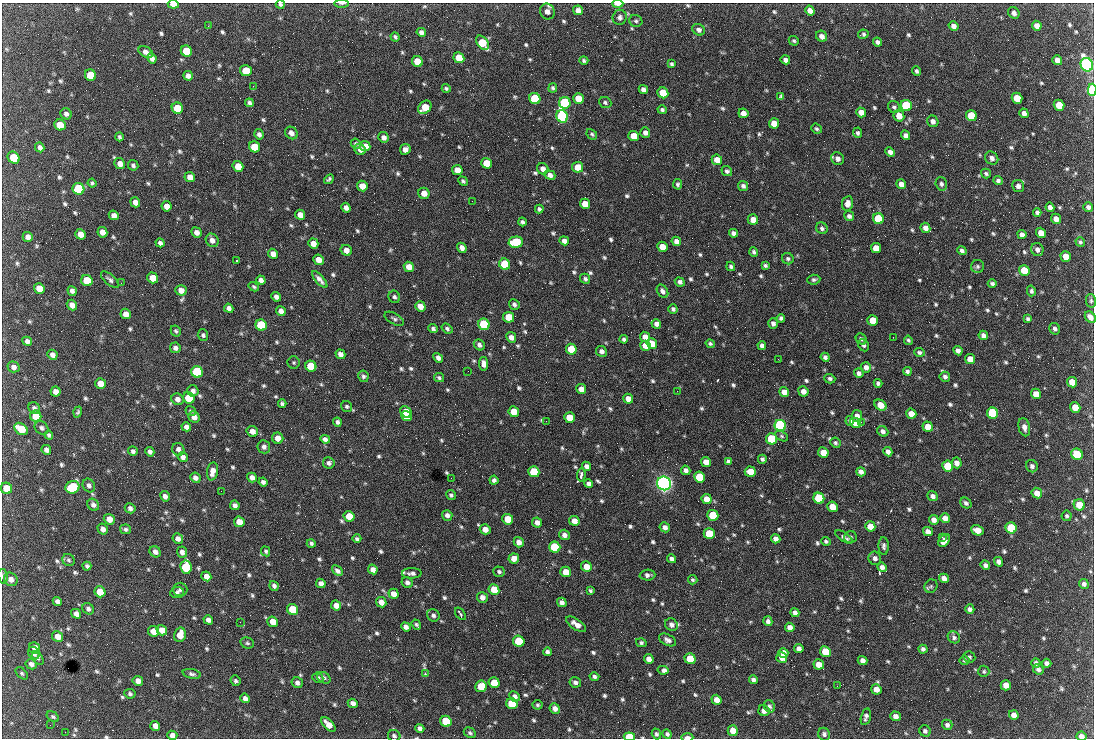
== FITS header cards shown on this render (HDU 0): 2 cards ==
NAXIS1  =                 1092 /fastest changing axis
NAXIS2  =                  736 /next to fastest changing axis

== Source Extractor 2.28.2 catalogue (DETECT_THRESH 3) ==
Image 1092 x 736 px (HDU 0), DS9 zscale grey, 1 PNG px = 1 image px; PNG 1096 x 740 px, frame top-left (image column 1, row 736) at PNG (2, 3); each listed source drawn as its Kron ellipse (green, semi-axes under 4 px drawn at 4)
Background 1540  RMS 37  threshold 110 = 3 sigma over >= 5 px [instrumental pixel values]
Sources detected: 808; of the 808, the 500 brightest by FLUX_AUTO listed and drawn (308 fainter detections omitted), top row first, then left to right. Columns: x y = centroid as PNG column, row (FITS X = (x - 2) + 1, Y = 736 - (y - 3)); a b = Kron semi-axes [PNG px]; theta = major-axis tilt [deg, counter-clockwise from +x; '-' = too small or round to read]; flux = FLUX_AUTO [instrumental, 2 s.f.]
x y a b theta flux
341 3 7 3 0 5.4e+03
173 4 5 4 - 2.7e+04
618 4 5 3 - 2.2e+04
280 5 4 3 - 5.2e+03
578 10 5 4 - 1.1e+04
547 11 8 7 - 1.4e+04
810 11 5 4 - 1.8e+04
1014 13 6 5 - 1.0e+04
620 17 7 7 - 8.2e+03
636 21 6 6 - 5.6e+03
208 26 3 2 - 5.1e+03
954 26 5 4 - 1.2e+04
1037 26 5 4 - 1.6e+04
699 30 6 5 - 9.3e+03
421 32 5 4 - 8.7e+03
863 34 5 4 - 5.3e+03
822 36 6 5 - 1.3e+04
395 37 5 3 - 5.0e+03
794 41 5 4 - 4.3e+03
877 42 4 4 - 7.1e+03
482 43 8 5 -52 8.5e+04
186 51 6 5 - 7.3e+04
146 52 8 5 -31 1.1e+04
152 58 5 4 - 1.1e+04
459 58 6 5 - 5.2e+04
785 60 5 4 - 1.2e+04
1057 60 5 4 - 1.2e+04
417 61 6 5 - 5.6e+04
584 61 4 4 - 5.3e+03
672 64 4 3 - 4.7e+03
1087 65 7 6 - 1.2e+06
246 71 6 5 - 4.8e+04
916 71 5 4 - 5.4e+03
90 75 6 5 - 7.4e+04
188 76 5 4 - 1.0e+04
253 86 2 2 - 1.9e+04
446 88 4 4 - 5.0e+03
553 88 5 4 - 4.8e+03
643 89 5 4 - 1.0e+04
1092 90 6 3 89 1.7e+05
663 93 6 5 - 6.0e+04
781 96 4 4 - 4.6e+03
1017 98 5 5 - 5.5e+04
535 99 6 5 - 1.6e+05
578 99 5 5 - 3.7e+04
605 102 6 5 - 4.9e+03
249 103 4 4 - 7.1e+03
565 103 6 5 - 2.7e+05
906 105 6 5 - 2.0e+05
1059 105 5 5 - 5.8e+04
425 107 7 5 48 5.0e+04
894 107 6 5 - 5.1e+03
177 108 6 5 - 7.3e+04
662 110 5 3 - 5.3e+03
861 112 5 4 - 2.0e+04
743 113 5 4 - 1.6e+04
1024 113 5 4 - 1.0e+04
66 114 6 5 - 7.6e+03
562 116 6 5 - 5.7e+05
899 116 6 5 - 2.6e+04
971 116 6 5 - 9.1e+04
933 121 6 5 - 1.0e+04
774 123 5 5 - 3.1e+04
60 125 6 5 - 3.7e+04
816 129 5 4 - 4.7e+03
291 133 7 6 - 1.1e+04
645 133 5 5 - 9.0e+03
857 133 5 4 - 5.2e+03
259 134 5 4 - 8.2e+03
592 134 6 4 -46 4.6e+03
906 135 5 4 - 9.9e+03
634 136 5 5 - 4.2e+04
119 137 4 3 - 4.6e+03
384 137 5 5 - 1.1e+04
356 144 5 4 - 4.8e+03
365 146 5 5 - 2.0e+04
40 147 5 4 - 8.6e+03
255 147 6 5 - 6.2e+04
360 149 6 5 - 1.4e+04
405 149 6 5 - 1.3e+04
890 152 5 4 - 9.5e+03
13 158 6 5 - 5.3e+04
992 158 7 6 - 1.1e+04
838 159 7 6 - 1.2e+04
717 160 5 5 - 3.0e+04
486 163 5 5 - 5.0e+04
120 164 5 5 - 1.5e+04
133 165 5 5 - 5.5e+03
238 166 6 5 - 4.0e+04
578 167 5 5 - 3.4e+04
543 169 6 5 - 1.3e+04
457 170 5 5 - 2.6e+04
727 171 5 5 - 6.7e+03
986 174 5 4 - 4.9e+03
550 175 5 4 - 1.2e+04
190 177 5 5 - 2.1e+04
329 179 5 3 - 5.2e+03
463 181 5 4 - 4.6e+03
998 181 5 4 - 6.3e+03
92 183 4 4 - 4.4e+03
678 184 5 4 - 4.9e+03
901 184 5 4 - 1.5e+04
941 184 7 5 -74 7.2e+03
362 186 5 5 - 2.7e+04
743 186 5 4 - 7.3e+03
1018 186 6 6 - 9.2e+03
78 189 6 5 - 2.6e+05
424 193 5 5 - 2.2e+04
472 201 2 2 - 7.8e+03
135 202 5 4 - 1.5e+04
847 203 7 5 80 1.6e+04
585 204 5 5 - 2.8e+04
166 206 5 5 - 1.7e+04
1050 207 4 4 - 9.4e+03
1088 207 5 4 - 7.9e+03
346 208 5 4 - 1.3e+04
539 209 4 4 - 5.7e+03
1037 212 4 4 - 6.3e+03
114 215 5 4 - 1.1e+04
300 215 5 4 - 2.1e+04
849 216 5 4 - 7.8e+03
878 219 5 5 - 1.5e+05
1056 219 5 5 - 1.3e+04
753 220 5 5 - 1.9e+04
522 222 4 3 - 5.8e+03
822 228 6 5 - 6.3e+03
925 228 5 5 - 1.4e+04
102 232 5 5 - 1.9e+04
197 232 5 5 - 1.1e+04
733 233 5 4 - 7.9e+03
1041 233 5 5 - 2.4e+04
80 234 5 5 - 2.0e+04
1022 235 5 4 - 1.1e+04
28 237 5 5 - 1.0e+04
212 240 7 6 - 1.3e+04
564 241 5 4 - 1.0e+04
676 241 5 4 - 1.1e+04
516 242 7 5 4 1.6e+05
1080 242 5 4 - 4.5e+03
160 243 4 4 - 7.8e+03
313 243 5 5 - 1.9e+04
662 247 5 5 - 3.2e+04
462 248 5 4 - 1.3e+04
876 248 5 5 - 3.2e+04
1037 249 7 6 - 9.0e+03
346 250 6 5 - 1.7e+04
962 251 5 4 - 6.5e+03
754 252 5 4 - 5.7e+03
273 254 5 4 - 1.7e+04
1066 256 5 5 - 2.6e+04
788 259 6 5 - 6.5e+03
318 260 5 5 - 2.3e+04
236 261 3 2 - 1.2e+05
505 264 6 5 - 1.4e+05
731 266 5 4 - 5.4e+03
765 266 4 3 - 4.8e+03
977 266 6 6 - 5.6e+03
409 267 5 5 - 2.5e+04
1024 270 5 5 - 5.6e+04
153 278 6 5 - 3.3e+04
320 279 11 4 -49 1.1e+04
585 279 5 4 - 6.4e+03
110 280 11 5 -42 7.6e+03
261 280 5 4 - 9.5e+03
814 280 6 5 - 5.5e+03
87 281 6 5 - 9.8e+04
680 282 5 4 - 7.4e+03
121 283 2 2 - 9.1e+03
992 283 4 3 - 5.7e+03
254 287 5 3 - 4.6e+03
39 288 5 5 - 3.0e+04
181 290 5 5 - 1.9e+04
72 291 5 4 - 8.8e+03
662 291 7 5 -58 8.8e+03
1031 291 5 4 - 5.5e+03
276 297 5 4 - 9.1e+03
394 297 6 5 - 6.0e+03
1091 301 7 5 -77 4.4e+03
514 304 6 5 - 6.7e+03
72 305 5 4 - 1.6e+04
420 306 5 5 - 2.1e+04
229 308 5 4 - 9.6e+03
673 309 4 4 - 6.2e+03
281 311 5 4 - 1.3e+04
126 314 5 5 - 1.7e+04
509 317 5 5 - 5.6e+04
1090 317 6 4 -48 1.5e+04
781 318 4 4 - 6.2e+03
394 319 11 5 -30 6.8e+03
1028 319 4 3 - 5.1e+03
873 320 5 5 - 4.0e+04
773 323 5 5 - 7.9e+03
484 324 6 5 - 2.5e+05
656 324 5 4 - 9.0e+03
261 325 6 5 - 2.1e+05
433 328 4 4 - 5.5e+03
447 329 6 4 -37 5.4e+03
1055 329 6 5 - 6.9e+03
176 331 6 4 -60 4.7e+03
203 335 6 5 - 5.6e+03
983 335 5 4 - 9.7e+03
511 337 5 5 - 1.2e+04
645 337 5 5 - 1.6e+04
893 337 2 2 - 1.4e+04
624 339 4 4 - 5.8e+03
861 339 6 5 - 6.3e+03
908 340 4 4 - 4.4e+03
27 341 5 4 - 8.4e+03
652 344 6 5 - 2.8e+04
710 344 5 4 - 4.7e+03
479 345 6 5 - 7.8e+03
863 345 6 5 - 6.6e+03
645 346 5 5 - 2.6e+04
762 346 4 4 - 9.1e+03
175 348 5 5 - 8.6e+03
571 349 5 5 - 8.3e+04
601 351 5 5 - 9.4e+03
958 351 5 4 - 1.1e+04
919 352 5 4 - 5.8e+03
340 354 5 4 - 1.2e+04
52 355 5 4 - 1.1e+04
825 357 4 4 - 6.9e+03
438 358 5 4 - 9.0e+03
778 359 2 2 - 8.8e+03
970 359 5 5 - 2.6e+04
294 363 6 6 - 4.5e+03
483 364 7 4 -82 1.2e+04
311 366 6 5 - 8.8e+04
13 367 6 5 - 9.9e+03
866 367 5 5 - 1.1e+04
468 371 2 2 - 5.5e+03
907 371 4 4 - 5.9e+03
197 372 6 5 - 3.0e+05
859 373 5 4 - 7.9e+03
363 376 6 5 - 5.7e+03
945 377 5 5 - 6.9e+03
439 378 5 4 - 4.6e+03
830 379 5 4 - 6.2e+03
1072 382 5 5 - 3.3e+04
878 383 4 4 - 6.0e+03
100 384 5 5 - 2.6e+04
581 389 5 5 - 1.7e+04
56 391 5 5 - 1.4e+04
193 391 6 5 - 9.2e+03
677 391 2 2 - 6.1e+03
803 391 5 5 - 1.6e+04
784 392 5 5 - 1.6e+04
1036 394 5 5 - 2.3e+04
189 398 6 5 - 1.1e+05
177 399 6 5 - 1.1e+04
628 399 5 4 - 1.9e+04
282 404 4 4 - 5.7e+03
881 405 6 5 - 3.6e+04
347 406 6 5 - 4.7e+03
1075 407 5 5 - 3.4e+04
34 408 6 5 - 6.8e+03
191 411 5 4 - 4.3e+03
78 412 5 4 - 4.5e+03
406 412 6 5 - 7.4e+04
514 412 5 5 - 3.8e+04
992 413 6 5 - 2.7e+05
911 414 5 5 - 2.4e+04
36 416 6 5 - 5.2e+04
407 416 5 4 - 7.6e+04
857 416 6 5 - 1.4e+04
194 417 6 5 - 1.5e+04
569 417 5 5 - 4.4e+04
546 421 2 2 - 6.8e+03
850 421 5 4 - 6.4e+03
337 422 4 4 - 6.9e+03
861 422 2 2 - 7.5e+03
855 423 6 5 - 2.7e+04
780 425 6 5 - 6.8e+05
186 427 5 4 - 9.6e+03
928 427 5 5 - 3.3e+04
1024 427 9 5 -77 1.3e+04
42 428 7 6 - 6.4e+03
21 429 7 5 -35 5.7e+04
252 431 6 5 - 1.7e+04
883 431 6 5 - 8.1e+03
49 435 4 4 - 4.9e+03
782 436 7 4 -28 4.4e+03
278 438 6 5 - 2.1e+04
325 439 5 4 - 8.0e+03
771 439 5 5 - 1.6e+05
835 443 5 5 - 4.7e+03
264 447 6 6 - 8.6e+03
178 449 6 6 - 1.0e+04
46 450 5 4 - 8.8e+03
133 451 5 4 - 6.2e+03
150 452 5 4 - 7.6e+03
823 452 5 5 - 3.7e+04
888 452 5 4 - 1.1e+04
1077 454 6 5 - 9.8e+04
183 457 5 5 - 8.8e+03
762 459 4 4 - 6.1e+03
728 461 4 4 - 6.6e+03
706 462 5 5 - 2.3e+04
329 463 6 5 - 8.3e+03
956 463 5 5 - 1.3e+04
587 466 5 4 - 1.1e+04
948 466 5 5 - 9.5e+04
1032 466 6 5 - 8.2e+03
686 470 5 4 - 9.4e+03
212 471 9 5 79 1.8e+04
534 472 5 5 - 1.3e+05
750 472 5 5 - 3.3e+04
861 472 5 4 - 9.8e+03
581 475 7 3 84 9.0e+03
252 477 5 4 - 1.2e+04
699 477 5 5 - 1.1e+05
195 478 5 5 - 1.0e+04
451 478 2 2 - 5.0e+03
494 480 4 4 - 7.1e+03
263 482 5 4 - 7.4e+03
664 483 7 6 - 1.6e+06
589 484 4 4 - 8.1e+03
89 485 7 6 - 7.4e+03
73 487 7 6 - 2.0e+05
6 488 6 5 - 3.4e+04
221 491 2 2 - 7.1e+03
1037 493 5 5 - 2.2e+04
451 495 5 4 - 5.6e+03
165 496 5 4 - 9.6e+03
932 496 5 4 - 8.7e+03
819 498 5 5 - 1.5e+05
707 499 5 5 - 2.8e+04
966 503 6 5 - 6.7e+03
93 505 6 5 - 8.6e+03
235 505 5 4 - 9.6e+03
1079 505 6 5 - 4.4e+04
832 507 5 5 - 3.7e+04
130 508 5 5 - 8.3e+03
447 515 5 5 - 9.9e+03
713 515 5 5 - 1.2e+05
349 516 5 5 - 4.3e+04
1067 516 5 5 - 4.8e+03
945 518 5 5 - 1.6e+04
109 519 5 5 - 2.1e+04
508 519 5 5 - 5.9e+04
934 520 5 4 - 1.3e+04
574 521 5 5 - 2.0e+04
239 522 5 5 - 2.5e+04
537 522 5 5 - 1.3e+04
870 526 5 5 - 3.1e+04
665 527 5 5 - 1.1e+04
1011 528 5 5 - 1.5e+05
103 529 6 5 - 1.1e+04
126 529 6 4 -12 5.8e+03
485 529 5 5 - 1.8e+04
977 530 6 5 - 2.4e+04
928 531 5 4 - 1.3e+04
709 534 5 5 - 9.5e+04
564 535 5 5 - 1.1e+04
844 537 10 4 -33 8.2e+03
850 537 6 6 - 6.4e+03
942 537 3 2 - 4.8e+03
178 539 5 5 - 1.0e+04
357 539 4 3 - 5.0e+03
776 539 5 4 - 1.1e+04
826 541 5 4 - 4.6e+03
944 541 7 5 48 1.7e+04
519 542 5 4 - 1.3e+04
311 543 4 4 - 5.1e+03
884 546 9 5 -87 6.7e+03
555 547 6 5 - 1.8e+05
266 551 5 4 - 4.8e+03
155 552 6 5 - 1.0e+04
182 552 5 5 - 9.3e+03
514 558 5 5 - 1.7e+04
875 558 7 6 - 9.5e+03
672 559 4 4 - 7.3e+03
68 560 6 5 - 4.7e+03
999 562 5 4 - 9.8e+03
985 565 5 4 - 7.4e+03
87 566 4 4 - 6.1e+03
186 567 6 5 - 1.7e+05
586 567 5 5 - 3.1e+04
882 567 5 4 - 9.6e+03
373 569 5 4 - 1.2e+04
337 571 6 4 -42 8.1e+03
499 572 6 5 - 5.5e+03
566 572 5 5 - 3.2e+04
412 573 10 5 1 8.3e+03
647 575 8 5 4 7.9e+03
3 576 7 4 -78 5.7e+03
206 576 5 5 - 1.5e+04
944 578 5 4 - 1.4e+04
11 579 7 6 - 1.3e+04
693 580 5 4 - 4.4e+03
407 582 6 5 - 8.0e+03
321 583 5 4 - 1.2e+04
1084 584 5 4 - 7.6e+03
274 586 5 4 - 6.6e+03
931 586 7 6 - 5.3e+03
180 589 7 6 - 8.0e+03
494 590 5 5 - 4.8e+04
590 591 4 3 - 4.4e+03
100 592 6 5 - 4.4e+04
177 592 7 5 9 6.0e+03
394 594 5 5 - 1.9e+04
482 597 5 5 - 1.3e+04
57 601 5 4 - 7.9e+03
381 602 5 5 - 1.6e+04
562 602 5 4 - 9.6e+03
336 605 5 5 - 1.8e+04
88 609 6 5 - 6.9e+03
293 609 6 5 - 8.5e+04
970 609 5 4 - 7.8e+03
795 613 5 4 - 9.4e+03
76 614 5 4 - 1.2e+04
460 614 7 3 -55 5.2e+03
433 615 6 6 - 6.9e+03
208 620 5 4 - 9.9e+03
768 621 5 4 - 7.8e+03
240 622 2 2 - 4.9e+03
273 622 5 5 - 2.4e+04
576 624 11 5 -34 1.8e+04
416 625 5 3 - 4.7e+03
671 625 7 6 - 9.9e+03
406 627 5 4 - 1.0e+04
790 627 5 4 - 1.3e+04
162 630 5 5 - 2.4e+04
154 631 5 5 - 2.8e+04
180 635 7 5 75 2.9e+04
57 636 6 5 - 2.1e+04
954 637 6 5 - 6.7e+03
667 640 9 5 -27 1.0e+04
519 641 6 5 - 1.2e+05
247 643 7 5 -17 4.8e+03
641 643 5 4 - 5.0e+03
35 648 6 5 - 1.8e+04
799 649 5 4 - 1.0e+04
923 649 4 4 - 6.4e+03
547 652 4 4 - 6.6e+03
825 652 5 5 - 6.4e+04
34 653 7 5 -52 1.0e+04
783 653 5 5 - 1.9e+04
782 657 5 5 - 2.2e+04
969 657 6 5 - 5.1e+03
38 658 7 5 -56 4.8e+03
649 659 5 4 - 1.4e+04
690 659 5 5 - 7.7e+04
964 660 5 4 - 4.5e+03
862 661 5 4 - 1.1e+04
1036 663 5 4 - 7.1e+03
1047 663 5 4 - 8.6e+03
31 664 6 5 - 9.7e+03
819 664 5 5 - 2.3e+04
1038 669 6 5 - 7.3e+03
663 670 5 3 - 1.6e+04
984 671 5 5 - 4.4e+03
22 673 7 4 -46 4.5e+03
425 673 3 2 - 5.7e+03
192 674 9 4 -12 6.3e+03
594 676 5 4 - 6.2e+03
318 678 5 5 - 6.0e+03
324 678 7 5 -30 5.4e+03
753 680 4 4 - 6.4e+03
138 681 5 5 - 1.4e+04
235 681 5 5 - 5.0e+03
575 682 6 5 - 7.2e+03
297 683 6 5 - 8.4e+03
494 683 5 5 - 5.9e+04
1006 685 5 5 - 2.0e+04
481 686 6 5 - 5.4e+04
837 686 3 2 - 4.3e+03
876 689 5 5 - 1.9e+04
130 694 6 5 - 5.6e+03
515 696 5 4 - 9.3e+03
245 698 5 4 - 9.4e+03
717 700 5 4 - 1.9e+04
353 703 5 4 - 1.1e+04
512 704 6 5 - 9.8e+04
537 705 5 4 - 4.6e+03
769 706 6 5 - 6.9e+03
555 708 5 5 - 1.3e+04
764 711 6 5 - 1.3e+04
1014 715 5 4 - 1.2e+04
895 716 5 5 - 1.2e+04
53 717 7 4 -32 4.9e+03
866 717 8 5 77 8.0e+03
446 721 6 5 - 8.5e+04
328 724 9 4 -46 2.5e+04
50 725 2 2 - 4.3e+03
947 725 5 5 - 7.1e+03
155 726 5 4 - 1.5e+04
420 728 5 4 - 8.3e+03
733 731 5 5 - 2.4e+04
925 731 6 5 - 6.6e+03
65 732 2 2 - 9.8e+03
470 733 6 5 - 5.3e+03
656 734 5 4 - 5.3e+03
667 734 5 4 - 5.8e+03
824 734 6 6 - 7.0e+03
172 735 5 4 - 9.6e+03
394 736 6 6 - 6.3e+03
1081 736 5 4 - 1.0e+04
629 737 5 4 - 9.1e+04
687 737 6 3 1 1.6e+04
At the frame edge (FLAGS 8, measured only in part): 12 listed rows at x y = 341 3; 173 4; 618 4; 280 5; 1087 65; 1092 90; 1090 317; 3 576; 394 736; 1081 736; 629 737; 687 737
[308 fainter detections neither listed nor drawn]